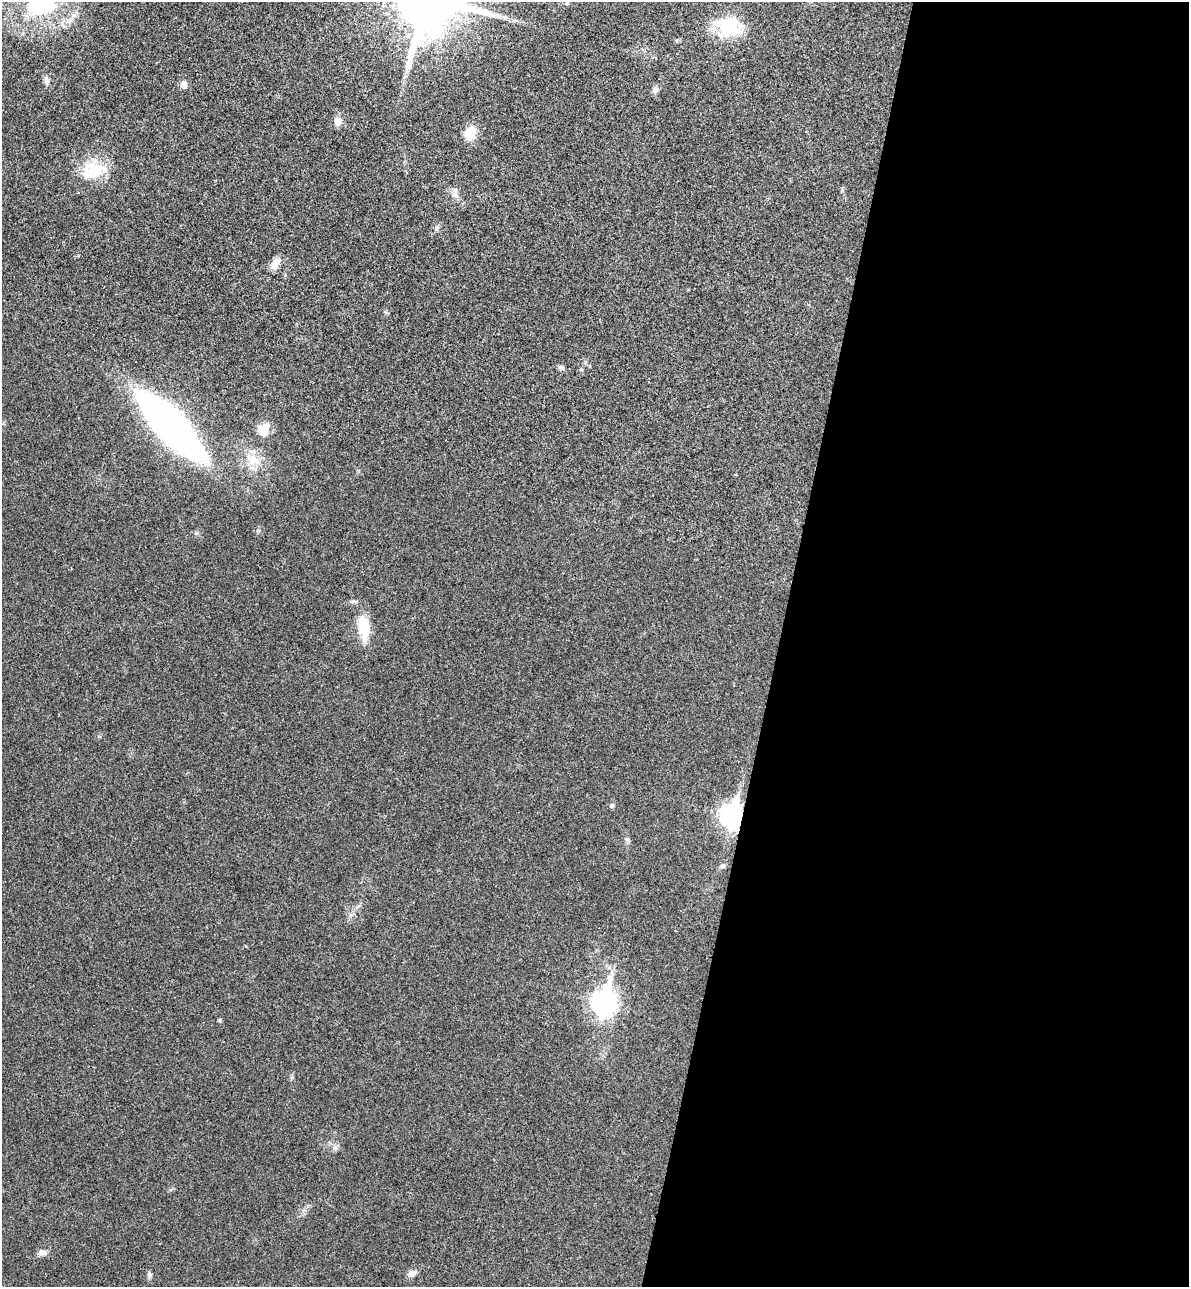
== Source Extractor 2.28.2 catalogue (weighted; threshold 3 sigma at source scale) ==
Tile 12 of 4 x 4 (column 4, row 3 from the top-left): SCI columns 3742-4928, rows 1307-2591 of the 5234 x 5179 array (HDU 1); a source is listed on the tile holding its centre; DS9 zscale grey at full resolution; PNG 1191 x 1289 px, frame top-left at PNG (2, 2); no overlay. Shown black and unused: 35% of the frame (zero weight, under 3 of 4 exposures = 6% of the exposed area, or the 3 px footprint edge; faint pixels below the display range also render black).
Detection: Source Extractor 2.28.2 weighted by HDU 2 'WHT'; one run over the whole footprint, this tile lists its part. Background 0.0229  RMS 0.0045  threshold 0.0203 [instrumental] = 3 sigma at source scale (4.5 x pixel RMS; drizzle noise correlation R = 1.50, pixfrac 1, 0.05/0.05 arcsec/px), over >= 5 px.
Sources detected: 30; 1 inside a brighter object's white glare — not listed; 1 inside a brighter listed object's ellipse — not listed separately; the other 28 listed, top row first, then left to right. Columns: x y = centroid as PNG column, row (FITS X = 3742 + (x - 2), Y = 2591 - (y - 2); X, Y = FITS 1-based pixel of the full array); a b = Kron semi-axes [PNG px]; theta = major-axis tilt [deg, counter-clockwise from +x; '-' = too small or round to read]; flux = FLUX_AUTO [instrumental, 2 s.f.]
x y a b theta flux
567 3 6 3 19 0.5
41 6 42 26 8 38
726 28 28 15 -19 23
46 80 11 6 -80 1.9
184 84 7 7 - 2.8
655 90 9 7 77 1.6
338 121 8 7 - 3.9
470 133 16 12 63 7.9
94 170 34 23 12 16
455 193 17 6 -85 2.2
437 228 7 5 49 1
275 263 15 9 61 3.8
561 367 9 5 -10 1.1
581 369 5 3 - 0.45
171 426 65 19 -46 270
262 430 16 11 -47 4.9
253 460 18 14 -32 8.3
363 627 32 15 -82 12
612 805 7 6 - 0.87
732 815 11 8 78 250
627 840 8 5 -26 0.91
723 866 6 6 - 1.1
604 1002 11 9 76 280
219 1020 4 4 - 0.65
335 1148 7 7 - 1.3
42 1252 13 6 16 2
412 1273 11 7 18 2.2
149 1274 8 6 -67 1.1
Overlapping masked pixels (flux is a lower limit): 1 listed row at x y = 732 815
Isophote crosses this tile's border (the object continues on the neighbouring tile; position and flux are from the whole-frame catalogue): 1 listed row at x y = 41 6
Unlisted compact peaks at least as high as the median listed source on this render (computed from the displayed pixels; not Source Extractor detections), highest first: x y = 196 533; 292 1077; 842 190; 259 531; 99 736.